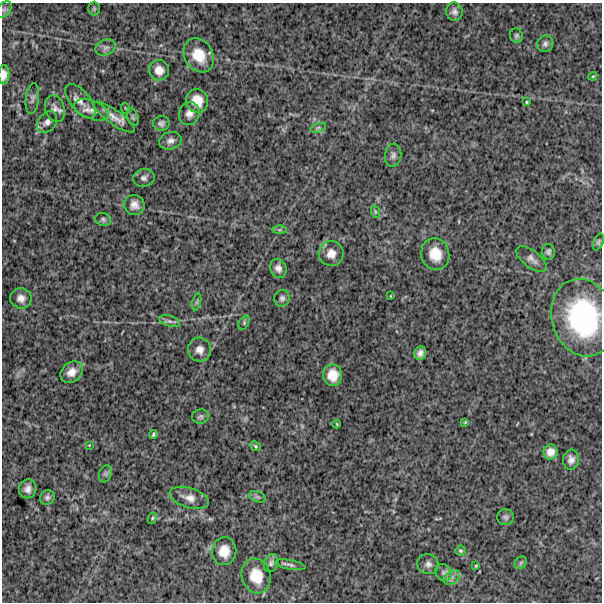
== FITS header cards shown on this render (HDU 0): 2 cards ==
NAXIS1  =                  600
NAXIS2  =                  600

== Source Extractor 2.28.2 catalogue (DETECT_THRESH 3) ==
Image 600 x 600 px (HDU 0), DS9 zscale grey, 1 PNG px = 1 image px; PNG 604 x 604 px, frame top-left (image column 1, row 600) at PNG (2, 3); each listed source drawn as its Kron ellipse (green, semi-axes under 4 px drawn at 4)
Background 1310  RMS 260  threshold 767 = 3 sigma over >= 5 px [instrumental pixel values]
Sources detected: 72; all 72 listed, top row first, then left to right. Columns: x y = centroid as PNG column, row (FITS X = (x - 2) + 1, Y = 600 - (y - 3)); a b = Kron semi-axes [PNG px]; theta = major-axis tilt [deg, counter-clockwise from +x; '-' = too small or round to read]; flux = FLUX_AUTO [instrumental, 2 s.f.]
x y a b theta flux
4 9 9 6 48 5.2e+04
94 9 7 5 89 2.8e+04
454 12 9 8 - 7.5e+04
516 36 7 6 - 3.9e+04
545 44 8 7 - 5.7e+04
106 47 10 7 22 6.5e+04
199 55 18 14 -59 3.8e+05
159 70 10 10 - 1.4e+05
4 75 9 5 87 1.0e+05
593 76 4 3 - 1.6e+04
32 98 15 6 83 6.0e+04
80 101 20 10 -51 1.7e+05
197 101 12 11 - 2.7e+05
526 102 3 3 - 1.7e+04
125 108 5 3 - 1.7e+04
55 109 14 9 -74 9.7e+04
91 110 18 9 -20 1.5e+05
189 113 11 10 - 1.1e+05
114 117 25 7 -35 1.6e+05
133 117 9 5 -70 4.6e+04
47 122 12 8 50 9.0e+04
161 123 8 7 - 5.5e+04
318 128 8 4 19 3.4e+04
170 141 11 8 16 8.8e+04
393 155 12 8 83 6.8e+04
144 178 10 9 - 7.0e+04
134 205 10 10 - 1.2e+05
375 212 6 4 -71 2.3e+04
103 219 8 6 -12 4.0e+04
280 230 7 4 0 2.7e+04
598 242 9 5 66 3.3e+04
548 252 8 6 -80 4.6e+04
331 254 12 12 - 1.7e+05
435 254 16 14 -75 3.3e+05
531 259 18 8 -38 1.0e+05
278 268 10 8 -67 9.0e+04
391 296 3 2 - 1.1e+04
21 298 11 10 - 1.2e+05
282 298 8 7 - 5.4e+04
197 302 8 3 77 2.4e+04
583 318 39 31 -73 2.3e+06
169 321 11 5 -17 6.1e+04
244 323 7 5 65 3.0e+04
200 350 12 11 - 1.3e+05
420 353 7 6 - 8.0e+04
72 372 12 9 37 1.6e+05
333 375 11 9 -90 2.4e+05
201 416 8 7 - 4.4e+04
465 422 4 3 - 1.5e+04
337 424 4 3 - 1.4e+04
153 434 4 3 - 2.6e+04
89 445 2 2 - 1.2e+04
256 446 6 4 -41 2.4e+04
550 452 7 7 - 1.2e+05
571 460 10 8 86 8.8e+04
105 474 9 6 72 4.2e+04
28 489 9 8 - 1.0e+05
47 497 7 7 - 5.0e+04
257 497 9 5 -19 3.8e+04
189 498 20 10 -17 1.5e+05
505 517 8 8 - 4.9e+04
152 518 6 4 63 2.5e+04
224 551 14 12 82 2.4e+05
460 551 5 5 - 2.5e+04
271 563 9 7 68 5.0e+04
521 563 7 5 46 3.0e+04
428 564 11 9 -27 8.3e+04
290 565 15 4 -11 4.9e+04
476 566 4 3 - 1.7e+04
443 572 9 7 -55 7.0e+04
256 576 18 14 -75 3.7e+05
452 578 9 6 35 7.4e+04
At the frame edge (FLAGS 8, measured only in part): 1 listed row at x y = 4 75